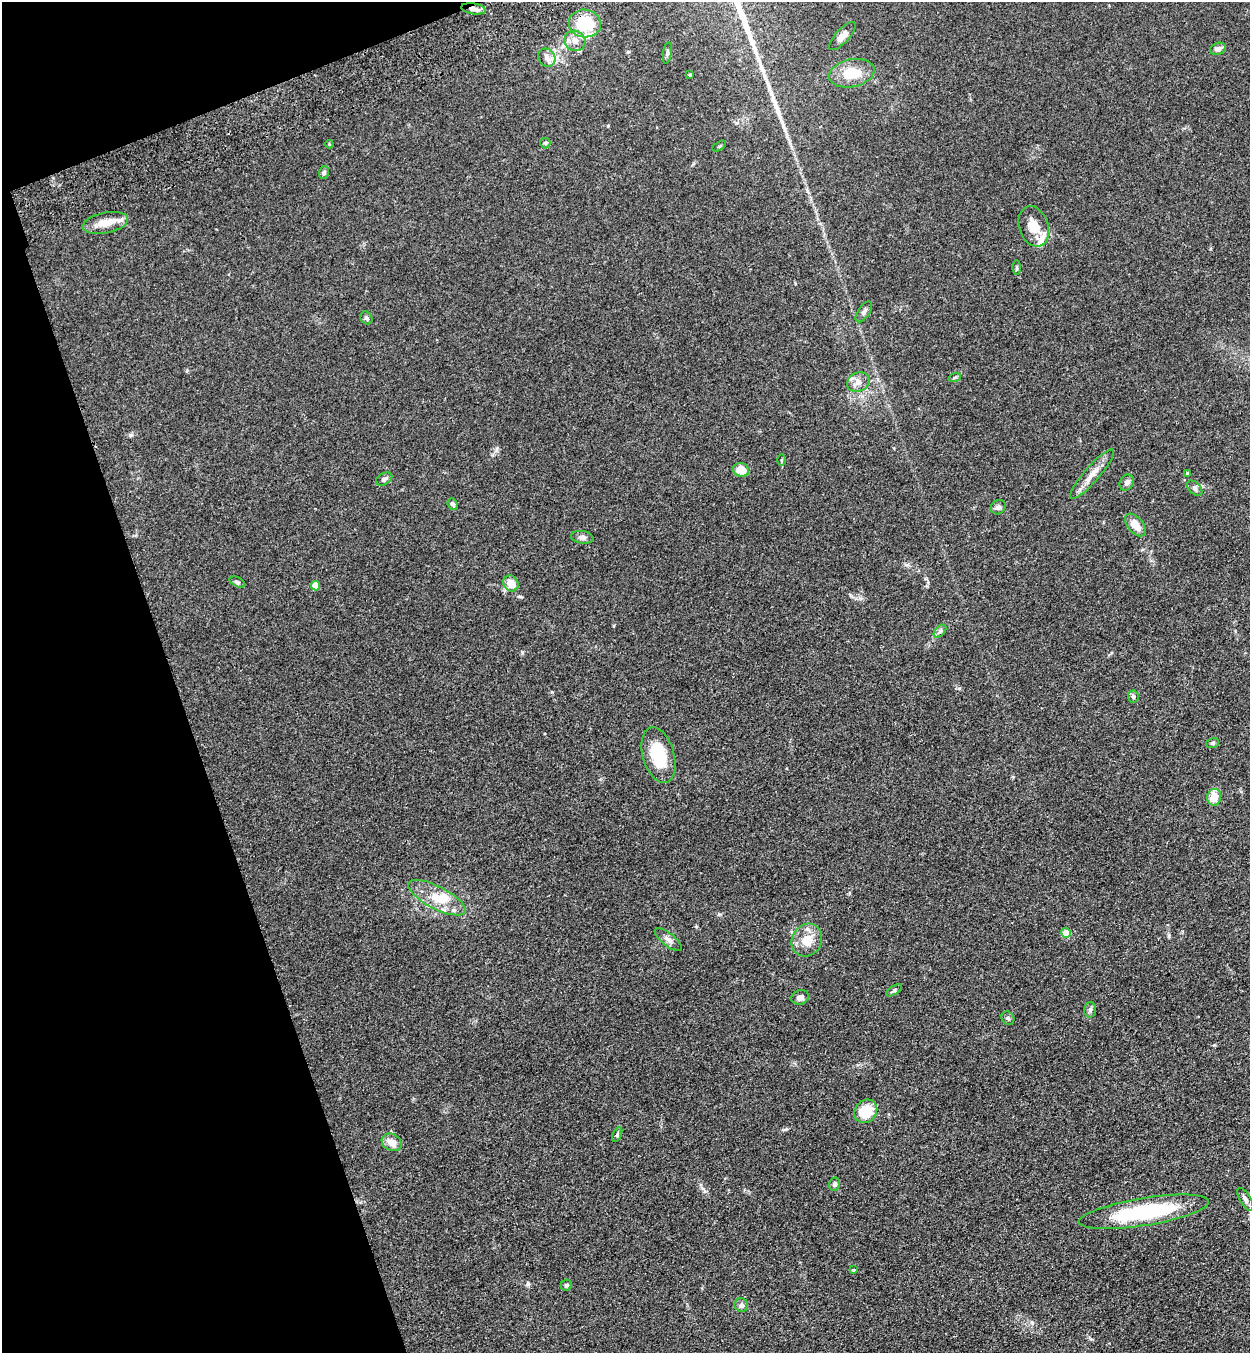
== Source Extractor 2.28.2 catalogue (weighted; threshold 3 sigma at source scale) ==
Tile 5 of 4 x 4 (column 1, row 2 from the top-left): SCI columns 204-1451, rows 2815-4165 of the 5523 x 5630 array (HDU 1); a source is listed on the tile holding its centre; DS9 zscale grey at full resolution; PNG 1252 x 1355 px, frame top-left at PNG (2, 2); each listed source drawn as its Kron ellipse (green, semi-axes under 4 px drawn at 4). Shown black and unused: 17% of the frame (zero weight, under 3 of 4 exposures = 6% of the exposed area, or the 3 px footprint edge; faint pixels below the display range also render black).
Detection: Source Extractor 2.28.2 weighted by HDU 2 'WHT'; one run over the whole footprint, this tile lists its part. Background 0.0595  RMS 0.0065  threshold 0.0292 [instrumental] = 3 sigma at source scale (4.5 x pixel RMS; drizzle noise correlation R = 1.50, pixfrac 1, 0.05/0.05 arcsec/px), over >= 5 px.
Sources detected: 61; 5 inside a brighter listed object's ellipse — not listed separately; the other 56 listed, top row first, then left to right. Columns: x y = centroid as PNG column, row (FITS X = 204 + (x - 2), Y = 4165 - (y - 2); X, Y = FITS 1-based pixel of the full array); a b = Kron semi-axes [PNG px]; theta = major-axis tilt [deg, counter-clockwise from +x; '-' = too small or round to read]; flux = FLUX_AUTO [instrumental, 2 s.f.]
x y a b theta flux
474 9 13 5 -9 2.7
585 23 16 14 -9 25
842 36 18 6 47 3.8
575 41 11 10 - 4.9
1218 49 8 6 17 3.3
667 53 11 4 83 1.4
547 58 9 8 - 3.1
852 73 23 14 12 15
690 75 3 3 - 0.65
545 143 5 5 - 0.88
329 144 4 3 - 0.57
719 146 7 3 34 0.67
324 172 6 5 - 1.2
105 223 23 10 11 9
1034 226 20 14 -72 10
1017 268 7 3 -90 0.83
864 312 12 5 56 2
366 318 7 5 -51 1.3
955 377 6 4 19 0.88
858 382 11 9 25 4.9
781 460 6 4 90 0.75
741 470 8 6 -19 7.7
1187 473 4 3 - 0.56
1092 474 32 7 49 7.7
384 479 9 5 29 1.9
1127 483 8 6 60 2.2
1195 488 9 5 -45 1.8
453 504 6 5 - 1.5
998 507 8 6 34 1.9
1135 525 13 7 -51 8
582 537 11 6 -9 2.2
237 582 8 4 -27 1.2
511 584 8 7 - 8.4
315 586 5 4 - 9.4
940 631 8 4 46 1.4
1133 696 6 5 - 1.7
1213 743 6 5 - 1.2
658 755 29 15 -74 27
1214 797 8 7 - 10
437 898 32 11 -27 14
1066 933 5 4 - 11
668 940 16 6 -38 3.3
807 940 17 14 60 12
894 990 9 4 32 1.3
800 997 9 7 20 2.6
1090 1010 7 6 - 1.6
1008 1018 7 6 - 1.4
866 1111 12 10 51 18
617 1135 8 4 64 1
392 1142 10 8 -30 6.7
834 1184 6 5 - 1.7
1245 1199 13 5 -59 2.4
1144 1212 66 13 9 61
853 1270 4 3 - 0.72
566 1285 5 5 - 1
741 1305 7 6 - 2.6
Overlapping masked pixels (flux is a lower limit): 1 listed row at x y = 474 9
Unlisted compact peaks at least as high as the median listed source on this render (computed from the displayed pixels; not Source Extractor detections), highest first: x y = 528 1284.